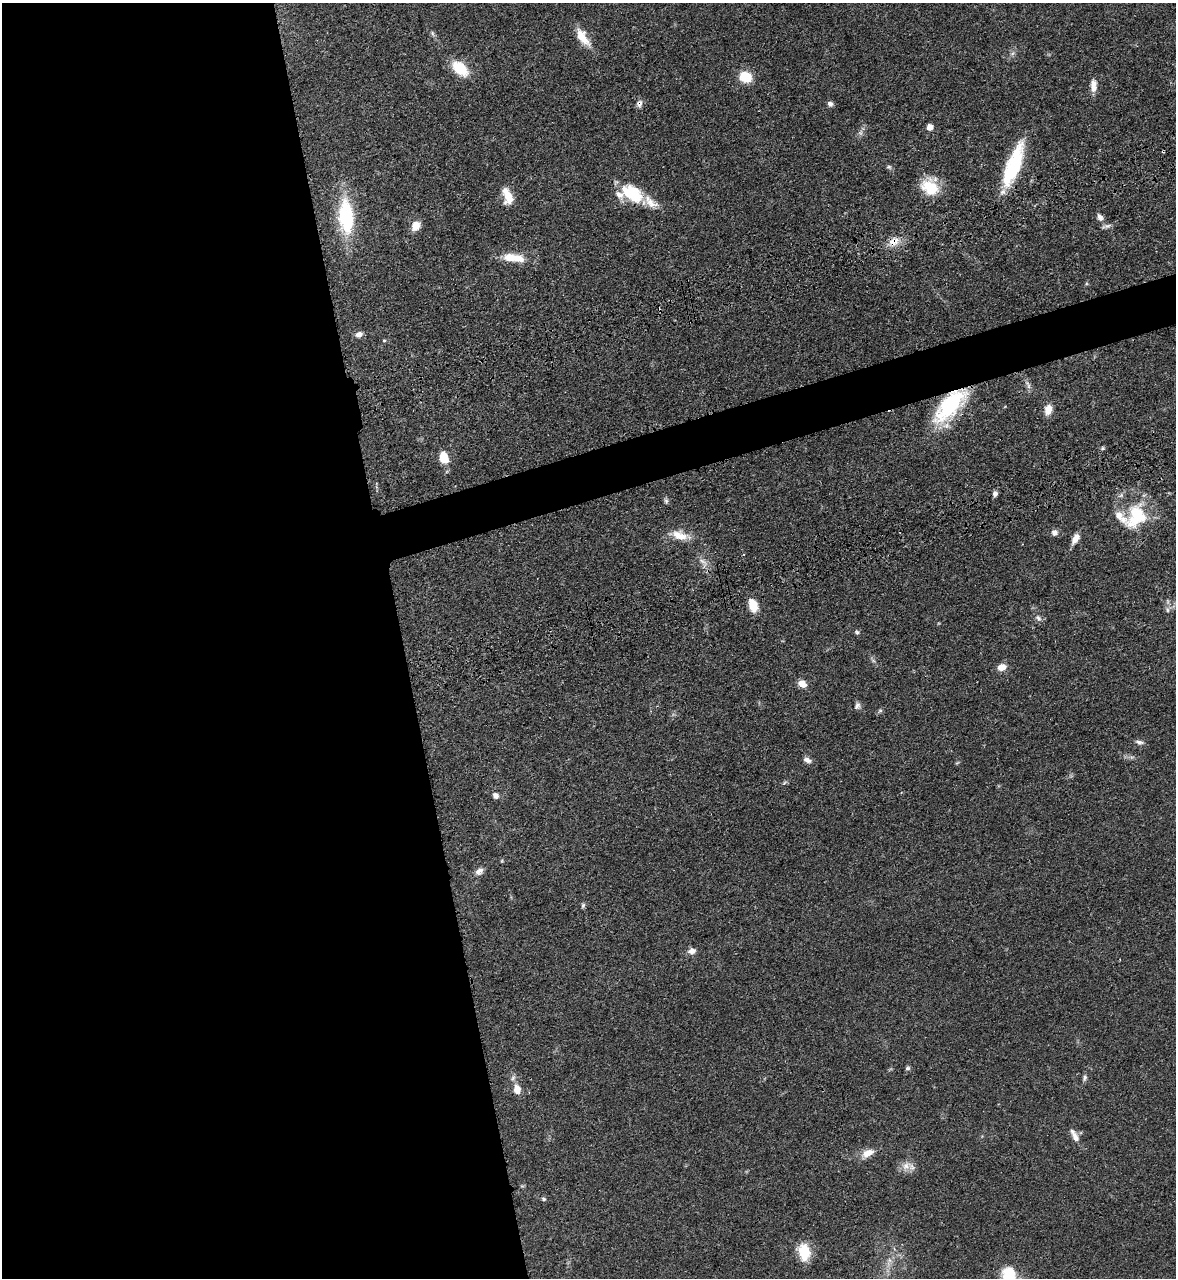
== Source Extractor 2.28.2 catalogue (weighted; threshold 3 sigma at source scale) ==
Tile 9 of 4 x 4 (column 1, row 3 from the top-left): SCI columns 432-1605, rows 1452-2727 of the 5334 x 5453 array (HDU 1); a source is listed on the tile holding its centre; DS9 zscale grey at full resolution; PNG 1178 x 1280 px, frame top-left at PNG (2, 3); no overlay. Shown black and unused: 37% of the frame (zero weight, under 3 of 4 exposures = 11% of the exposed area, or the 3 px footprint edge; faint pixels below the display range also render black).
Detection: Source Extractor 2.28.2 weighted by HDU 2 'WHT'; one run over the whole footprint, this tile lists its part. Background 0.0519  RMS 0.0042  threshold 0.0187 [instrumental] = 3 sigma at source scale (4.5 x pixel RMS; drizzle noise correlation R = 1.50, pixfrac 1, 0.05/0.05 arcsec/px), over >= 5 px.
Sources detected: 66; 1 too faint to see at this stretch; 1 cosmic-ray / hot-pixel residue — not listed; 4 inside a brighter listed object's ellipse — not listed separately; the other 60 listed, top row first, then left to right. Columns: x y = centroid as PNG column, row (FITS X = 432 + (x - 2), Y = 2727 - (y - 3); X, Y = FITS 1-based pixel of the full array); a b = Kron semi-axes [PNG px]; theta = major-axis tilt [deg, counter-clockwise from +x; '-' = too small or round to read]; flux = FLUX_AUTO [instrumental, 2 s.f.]
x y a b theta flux
432 33 8 5 -72 0.82
583 37 26 10 -56 6.9
1013 53 7 4 70 0.92
460 68 17 11 -41 13
745 77 13 11 -33 9.2
1093 85 15 7 -90 3.5
639 103 10 8 72 1.7
830 104 7 6 - 1.2
929 127 5 5 - 4
1013 165 46 13 68 30
889 167 7 6 - 0.76
930 187 21 18 -47 12
632 193 29 17 -35 17
508 196 20 10 -72 6.6
346 217 36 15 -86 32
1100 217 11 7 -58 1.9
415 226 10 9 - 4.9
1107 226 15 5 18 1.4
894 241 14 11 33 4.9
514 258 29 10 -7 8.4
359 334 8 7 - 2
384 340 4 4 - 0.44
1028 384 15 5 -63 1.7
950 405 37 15 47 44
1048 410 13 9 75 4
1103 448 6 4 71 0.54
444 457 13 9 -72 7.4
995 493 6 5 - 1.5
666 501 8 5 -80 0.88
1136 516 34 24 64 21
1054 533 7 7 - 2
680 536 24 10 -16 6.6
1075 539 12 6 61 3.6
703 562 17 7 -48 2.8
753 605 13 8 -71 6.7
1167 610 7 4 -89 0.82
1038 618 9 6 -62 1.3
857 632 6 6 - 0.73
873 660 7 4 -20 0.65
1002 667 9 7 17 4.2
802 684 10 7 -32 3.4
857 706 9 7 69 1.4
880 711 6 5 - 0.76
1139 742 10 5 -12 1.4
807 760 12 7 -22 1.7
957 763 6 4 19 0.43
784 783 6 4 45 0.61
495 796 6 6 - 2.2
479 871 12 8 36 2.1
583 905 7 5 74 0.77
692 951 10 8 14 2.2
907 1068 6 5 - 0.77
1085 1077 8 6 79 1
513 1078 7 5 47 1.1
517 1089 9 7 -82 4.3
1075 1137 13 7 -64 2.8
867 1153 17 9 27 4.4
906 1166 15 10 23 3.6
543 1199 5 5 - 0.83
804 1252 19 13 -82 10
Overlapping masked pixels (flux is a lower limit): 4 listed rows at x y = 639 103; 1013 165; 894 241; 950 405